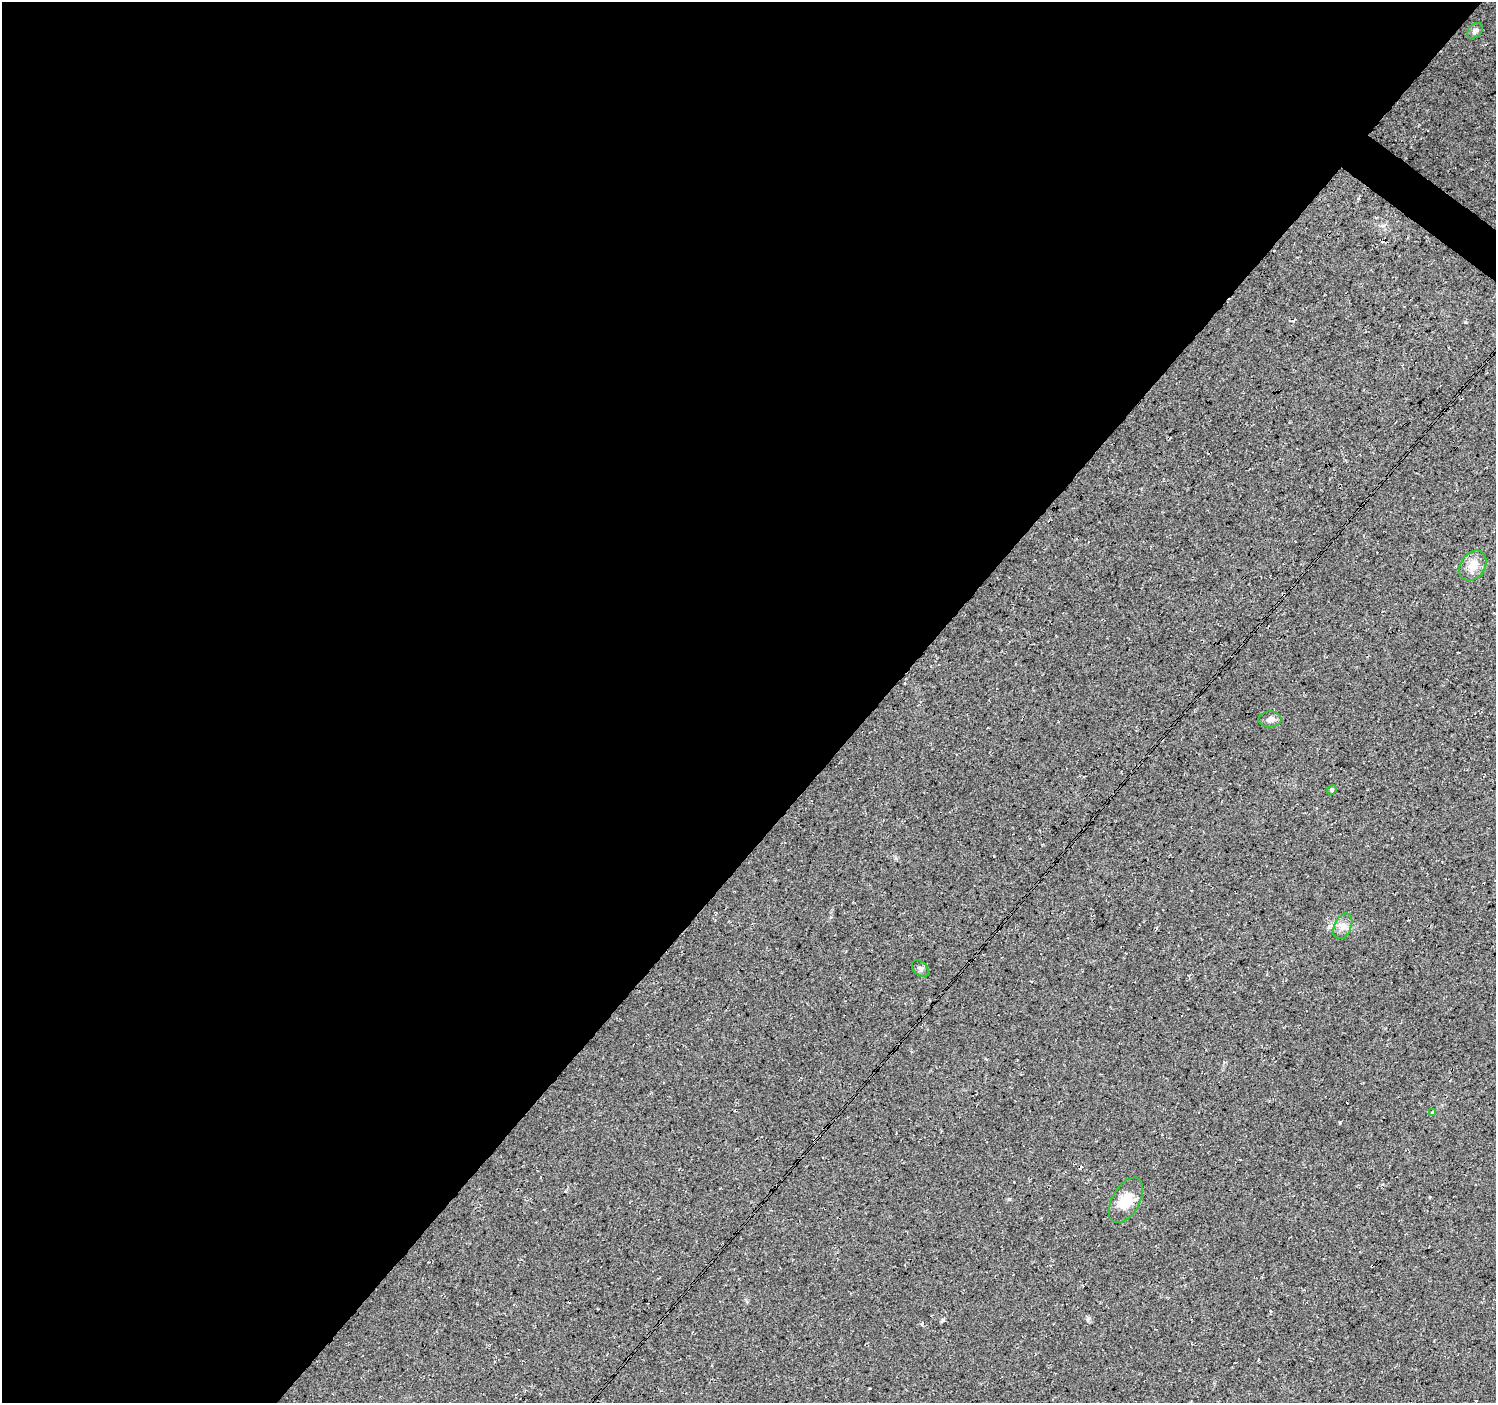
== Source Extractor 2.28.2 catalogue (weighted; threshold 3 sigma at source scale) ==
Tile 5 of 4 x 4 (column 1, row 2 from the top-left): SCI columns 1-1494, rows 2975-4375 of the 5985 x 6016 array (HDU 1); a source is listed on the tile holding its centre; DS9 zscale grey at full resolution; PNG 1498 x 1405 px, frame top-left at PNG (2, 2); each listed source drawn as its Kron ellipse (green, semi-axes under 4 px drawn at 4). Shown black and unused: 59% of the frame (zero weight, under 3 of 4 exposures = <1% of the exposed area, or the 3 px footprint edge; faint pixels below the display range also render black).
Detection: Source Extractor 2.28.2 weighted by HDU 2 'WHT'; one run over the whole footprint, this tile lists its part. Background 0.05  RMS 0.0084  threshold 0.0379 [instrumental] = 3 sigma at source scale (4.5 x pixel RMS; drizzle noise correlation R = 1.50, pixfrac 1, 0.0396/0.0396 arcsec/px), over >= 5 px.
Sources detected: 8; all 8 listed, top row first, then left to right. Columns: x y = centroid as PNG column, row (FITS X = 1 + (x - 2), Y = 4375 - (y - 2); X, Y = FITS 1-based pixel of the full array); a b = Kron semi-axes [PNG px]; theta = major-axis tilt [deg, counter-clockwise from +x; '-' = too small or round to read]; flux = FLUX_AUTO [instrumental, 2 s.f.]
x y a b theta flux
1475 31 9 6 46 2.7
1473 566 16 12 56 9.9
1270 719 11 8 4 3.7
1332 790 5 4 - 1.1
1343 926 13 8 66 5.5
920 968 10 6 -43 2.3
1433 1112 4 3 - 0.87
1126 1200 25 13 60 17